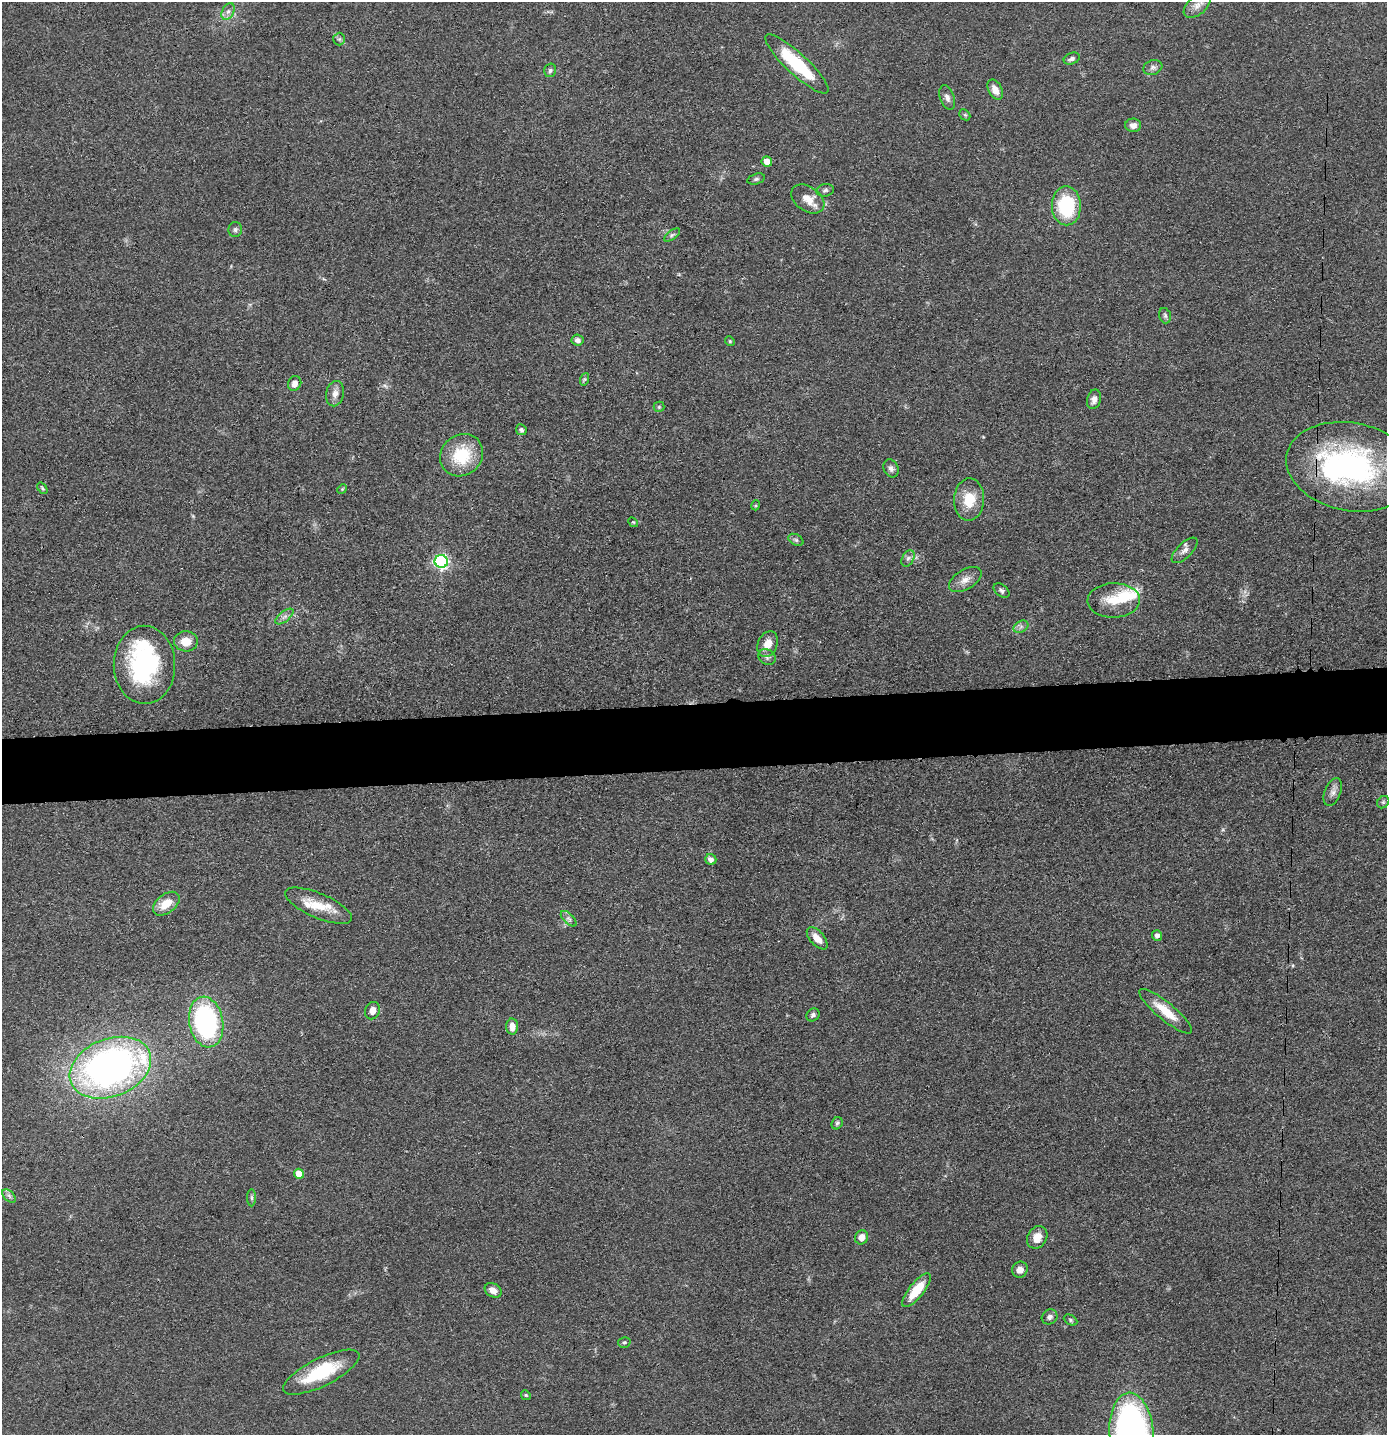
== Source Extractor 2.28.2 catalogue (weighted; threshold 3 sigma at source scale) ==
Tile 5 of 3 x 3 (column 2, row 2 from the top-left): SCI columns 1457-2841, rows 1447-2879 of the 4299 x 4322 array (HDU 1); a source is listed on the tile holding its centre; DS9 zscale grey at full resolution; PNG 1389 x 1437 px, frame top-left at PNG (2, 2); each listed source drawn as its Kron ellipse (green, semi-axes under 4 px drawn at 4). Shown black and unused: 5% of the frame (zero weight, under 3 of 4 exposures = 2% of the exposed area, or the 3 px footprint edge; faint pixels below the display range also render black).
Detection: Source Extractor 2.28.2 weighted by HDU 2 'WHT'; one run over the whole footprint, this tile lists its part. Background 0.0726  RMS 0.0063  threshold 0.0285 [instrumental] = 3 sigma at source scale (4.5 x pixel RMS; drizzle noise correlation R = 1.50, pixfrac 1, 0.05/0.05 arcsec/px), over >= 5 px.
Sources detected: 84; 2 inside a brighter object's white glare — neither listed nor drawn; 5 inside a brighter listed object's ellipse — not listed separately; the other 77 listed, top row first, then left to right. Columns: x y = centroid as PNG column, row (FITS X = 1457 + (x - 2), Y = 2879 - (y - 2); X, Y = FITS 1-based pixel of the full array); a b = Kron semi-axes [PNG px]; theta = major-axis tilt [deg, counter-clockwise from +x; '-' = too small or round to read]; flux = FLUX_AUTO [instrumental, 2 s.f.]
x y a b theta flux
1197 5 16 9 41 4.9
228 11 9 6 62 2.5
339 39 6 6 - 1.2
1072 59 8 5 22 2
797 64 42 10 -43 41
1153 67 10 7 19 2.2
550 70 7 6 - 1.6
995 90 11 6 -63 5.7
947 97 13 7 -69 3.1
965 115 6 4 -43 1
1133 125 8 7 - 3.7
767 161 5 5 - 7
756 179 9 5 15 1.4
825 190 9 6 10 1.6
808 199 18 12 -34 9.5
1066 206 19 14 -89 47
235 229 7 6 - 1.8
672 235 9 4 35 1.5
1165 316 8 5 -74 1.5
577 340 6 5 - 2.7
730 341 5 4 - 0.73
585 379 6 4 71 1.1
295 383 7 6 - 3.9
335 394 13 9 77 4.1
1094 399 10 7 77 3.4
659 407 5 5 - 0.9
521 430 6 5 - 1.4
462 455 22 20 41 27
1351 467 65 44 -11 160
891 468 9 7 -66 2.4
42 488 6 4 -52 0.91
342 489 5 4 - 0.62
969 500 21 15 87 16
756 505 5 3 - 0.72
633 522 5 4 - 0.66
796 540 8 5 -30 1.4
1185 550 16 7 45 3.6
908 558 9 5 63 1.9
441 561 7 6 - 160
965 580 18 10 31 5.8
1002 591 9 6 -40 1.7
1114 600 26 17 2 16
284 616 11 5 39 2.3
1021 627 8 5 31 2
186 641 12 10 -2 8.8
768 644 13 9 67 8.1
767 657 9 7 -30 2.4
144 665 39 30 -89 88
1333 792 15 8 68 3.6
1383 802 7 5 45 1.3
711 859 6 5 - 3.3
166 904 15 9 38 11
318 906 36 12 -23 14
569 919 10 5 -45 2
1157 935 5 5 - 2.7
817 938 13 7 -48 6.7
373 1011 9 7 65 4.9
1166 1011 33 8 -39 14
813 1015 7 6 - 1.8
206 1022 25 17 -79 110
512 1026 8 6 -88 5.1
110 1068 42 29 21 270
837 1123 6 5 - 1.2
299 1174 5 4 - 8.7
9 1196 8 5 -46 1.8
252 1198 8 4 -89 1.3
862 1237 7 6 - 5.1
1037 1237 12 9 58 7.6
1020 1270 8 7 - 4.3
493 1290 9 6 -30 5.3
917 1290 21 7 52 16
1050 1317 8 7 - 2.3
1070 1320 7 5 -28 1.1
624 1342 6 5 - 1.1
321 1372 42 14 27 38
526 1395 5 4 - 0.82
1132 1433 41 22 -86 250
Isophote crosses this tile's border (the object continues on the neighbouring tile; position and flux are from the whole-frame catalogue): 1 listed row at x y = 1132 1433